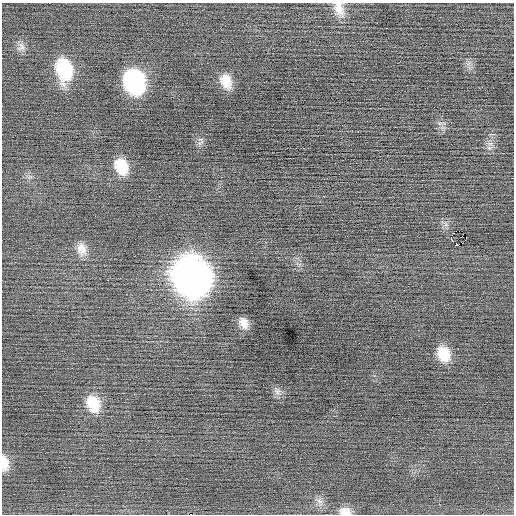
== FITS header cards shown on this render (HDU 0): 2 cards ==
NAXIS1  =                  512 / Axis length
NAXIS2  =                  512 / Axis length

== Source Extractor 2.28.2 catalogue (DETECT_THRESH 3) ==
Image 512 x 512 px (HDU 0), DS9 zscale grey, 1 PNG px = 1 image px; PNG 516 x 516 px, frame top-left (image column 1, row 512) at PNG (2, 3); no overlay
Background 0.0182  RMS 0.74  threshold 2.21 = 3 sigma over >= 5 px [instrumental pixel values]
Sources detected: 23; all 23 listed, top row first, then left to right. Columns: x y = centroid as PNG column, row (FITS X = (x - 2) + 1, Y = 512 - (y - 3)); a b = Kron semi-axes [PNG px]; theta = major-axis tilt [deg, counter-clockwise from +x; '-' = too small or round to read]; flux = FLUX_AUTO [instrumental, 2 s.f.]
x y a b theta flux
339 9 21 12 -71 610
386 28 2 2 - 110
21 47 12 9 75 270
64 69 22 15 -79 3100
226 81 17 12 -66 800
134 82 19 15 -69 7800
440 123 3 2 - 29
490 144 7 5 0 150
121 166 19 13 -66 1200
451 238 4 3 - 620
458 245 3 3 - 1000
81 249 18 13 -81 560
191 276 23 19 -68 66000
244 323 14 10 -65 450
444 354 17 13 -70 1200
277 391 9 8 - 210
93 404 19 14 -70 1200
193 421 2 2 - 20
214 452 2 2 - 21
4 463 20 9 -84 550
319 501 9 6 -26 200
345 511 15 10 -2 430
191 514 2 2 - 110
At the frame edge (FLAGS 8, measured only in part): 4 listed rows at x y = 339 9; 4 463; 345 511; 191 514